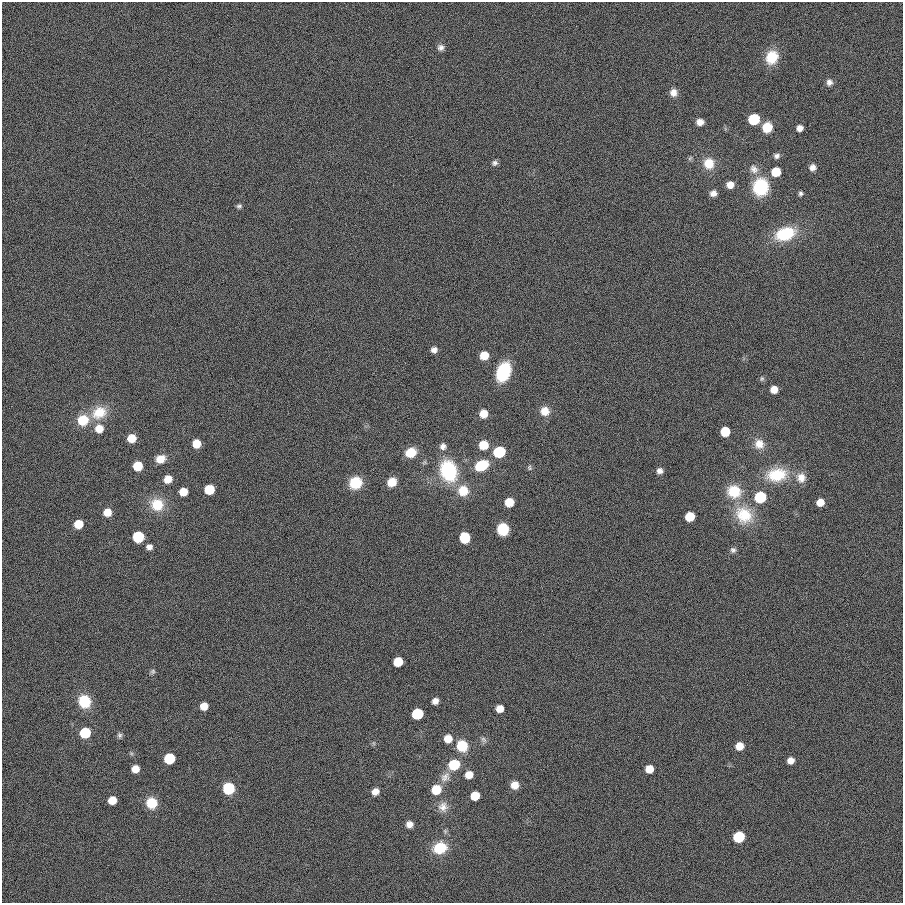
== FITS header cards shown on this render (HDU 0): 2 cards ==
NAXIS1  =                  901
NAXIS2  =                  901

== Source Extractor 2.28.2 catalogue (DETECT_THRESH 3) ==
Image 901 x 901 px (HDU 0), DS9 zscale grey, 1 PNG px = 1 image px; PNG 905 x 905 px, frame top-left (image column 1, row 901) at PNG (2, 2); no overlay
Background 0.0019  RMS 0.099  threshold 0.296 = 3 sigma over >= 5 px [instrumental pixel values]
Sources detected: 97; all 97 listed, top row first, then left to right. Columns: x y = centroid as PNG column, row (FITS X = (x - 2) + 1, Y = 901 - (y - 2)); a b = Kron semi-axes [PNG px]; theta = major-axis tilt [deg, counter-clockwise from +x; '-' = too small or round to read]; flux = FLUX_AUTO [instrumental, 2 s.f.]
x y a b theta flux
441 47 8 8 - 28
772 57 15 13 67 160
829 82 8 7 - 27
673 92 9 8 - 46
754 119 7 7 - 390
700 122 7 6 - 43
767 127 9 8 - 160
800 128 6 5 - 38
777 156 7 6 - 21
495 163 7 6 - 19
709 163 13 12 - 110
812 167 7 7 - 34
754 169 13 10 -48 47
776 172 7 7 - 170
730 185 7 6 - 56
760 187 16 14 85 350
713 193 7 6 - 35
800 193 5 5 - 14
239 206 7 5 18 14
785 234 21 14 19 310
434 350 7 7 - 29
484 355 7 7 - 100
503 372 17 11 69 340
762 379 7 6 - 13
774 389 6 6 - 75
545 411 10 10 - 72
99 413 20 16 29 160
483 414 8 7 - 79
83 420 10 9 - 210
99 429 9 9 - 83
725 432 7 7 - 170
131 438 7 7 - 97
196 444 7 7 - 98
759 444 13 12 - 72
484 445 8 8 - 120
443 446 8 7 - 29
411 452 9 8 - 160
499 452 8 7 - 340
160 459 10 8 22 85
482 465 12 9 25 210
138 466 7 7 - 150
529 468 7 6 - 12
448 471 19 14 -73 500
660 471 7 7 - 29
777 475 24 16 8 240
801 478 13 11 -87 61
168 479 8 7 - 76
392 482 9 8 - 86
355 483 12 11 - 180
209 489 7 7 - 190
463 491 12 12 - 130
734 491 15 14 - 190
183 492 7 6 - 100
760 497 8 7 - 360
509 502 7 7 - 110
820 502 6 6 - 70
157 505 15 14 - 160
107 512 8 7 - 78
744 515 25 21 -46 230
690 517 7 7 - 180
78 524 7 6 - 130
503 529 8 8 - 280
138 537 7 7 - 380
465 538 8 7 - 270
149 547 7 6 - 31
733 550 7 7 - 20
398 662 7 7 - 180
153 671 7 6 - 13
84 701 11 10 - 240
435 701 6 5 - 40
204 706 6 6 - 81
500 709 6 6 - 69
417 714 7 7 - 380
85 733 7 7 - 320
120 735 7 6 - 16
448 739 8 8 - 80
483 739 9 6 -51 20
462 746 10 9 - 200
739 746 7 6 - 88
169 759 7 7 - 360
790 760 6 6 - 45
454 765 9 8 - 250
135 769 6 6 - 75
649 769 7 7 - 87
469 775 7 7 - 76
445 777 15 11 46 56
515 785 8 8 - 61
228 788 8 8 - 310
436 790 8 7 - 190
375 791 7 6 - 45
475 796 7 6 - 150
112 800 7 6 - 94
152 803 10 9 - 160
443 807 13 12 - 58
409 824 7 6 - 40
739 837 8 7 - 310
440 848 13 11 19 200